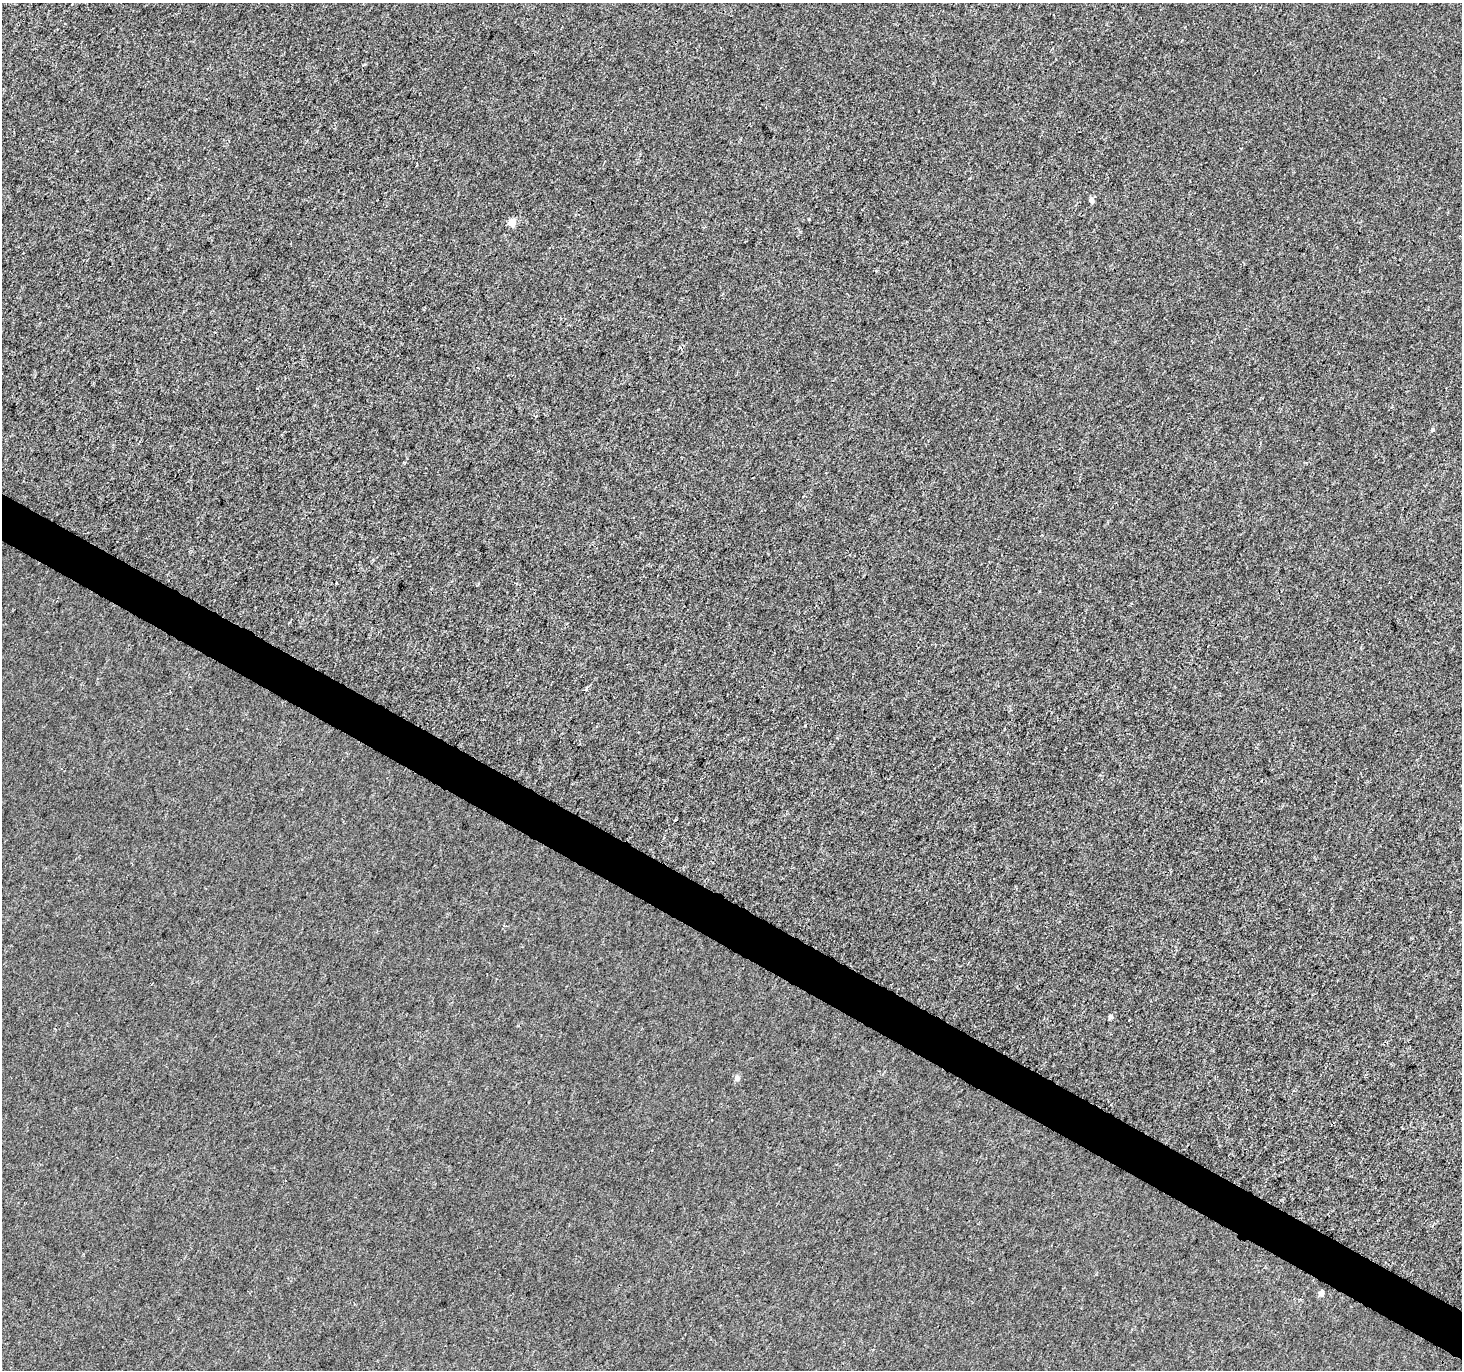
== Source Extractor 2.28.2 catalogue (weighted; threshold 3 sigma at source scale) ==
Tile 6 of 4 x 4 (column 2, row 2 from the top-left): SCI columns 1462-2921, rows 2934-4301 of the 5855 x 5932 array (HDU 1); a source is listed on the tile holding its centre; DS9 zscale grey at full resolution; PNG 1464 x 1372 px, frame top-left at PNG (2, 3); no overlay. Shown black and unused: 3% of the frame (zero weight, under 3 of 4 exposures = <1% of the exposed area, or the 3 px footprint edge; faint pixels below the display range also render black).
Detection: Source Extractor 2.28.2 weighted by HDU 2 'WHT'; one run over the whole footprint, this tile lists its part. Background 1.56e-04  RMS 0.0024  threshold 0.0106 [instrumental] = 3 sigma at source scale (4.5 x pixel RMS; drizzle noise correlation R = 1.50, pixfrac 1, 0.0396/0.0396 arcsec/px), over >= 5 px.
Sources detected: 6; all 6 listed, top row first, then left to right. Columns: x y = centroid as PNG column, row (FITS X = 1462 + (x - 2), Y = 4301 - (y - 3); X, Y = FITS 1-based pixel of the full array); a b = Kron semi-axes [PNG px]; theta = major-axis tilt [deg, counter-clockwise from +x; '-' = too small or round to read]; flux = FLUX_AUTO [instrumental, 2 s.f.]
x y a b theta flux
1091 200 5 5 - 1.2
512 222 5 5 - 3.6
1432 429 5 5 - 0.42
1110 1017 5 5 - 0.68
737 1078 5 5 - 1.1
1321 1293 5 5 - 1.4